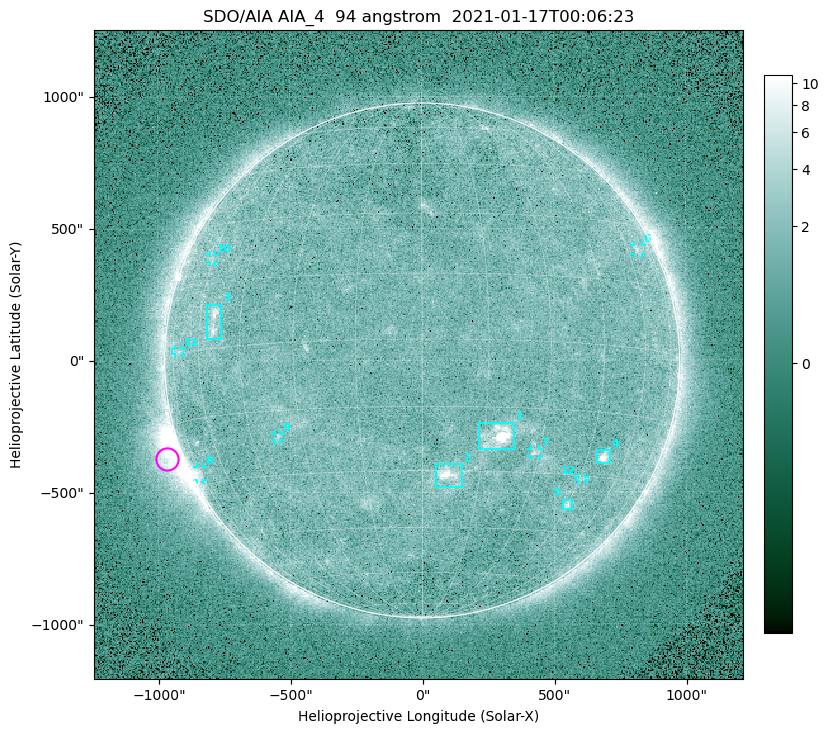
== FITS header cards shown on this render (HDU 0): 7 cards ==
TELESCOP= 'SDO/AIA '
INSTRUME= 'AIA_4   '
WAVELNTH=                   94
WAVEUNIT= 'angstrom'
DATE-OBS= '2021-01-17T00:06:23.12'
CTYPE1  = 'HPLN-TAN'
CTYPE2  = 'HPLT-TAN'

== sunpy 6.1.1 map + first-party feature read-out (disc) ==
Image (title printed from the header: SDO/AIA AIA_4  94 angstrom  2021-01-17T00:06:23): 512 x 512 px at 4.8 arcsec/px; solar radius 976 arcsec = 203 px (full disc in frame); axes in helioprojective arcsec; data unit not stated in the header (colour bar unlabelled)
Orientation: roll -0.138 deg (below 1 deg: not rotated)
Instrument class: DISC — disc imager (sunpy class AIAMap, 94 A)
Bright regions (active regions / flare kernels): reference = the median radial profile (limb darkening/brightening removed); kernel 5 px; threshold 5 sigma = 1.87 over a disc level ~1.65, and >= 1.15x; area >= 9 px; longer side >= 5 px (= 24 arcsec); searched inside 0.97 R_sun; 12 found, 12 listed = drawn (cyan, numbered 1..; 7 of them under ~33 arcsec drawn as corner ticks so the feature stays visible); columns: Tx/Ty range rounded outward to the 10 arcsec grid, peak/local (2 s.f.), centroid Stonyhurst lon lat
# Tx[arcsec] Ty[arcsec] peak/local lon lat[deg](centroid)
1 210..350 -340..-230 12 +18 -22
2 50..150 -480..-390 6 +7 -31
3 -820..-760 80..220 4.7 -54 +6
4 660..710 -390..-340 8.3 +51 -25
5 530..570 -570..-530 3.7 +45 -37
6 800..840 400..440 2.6 +66 +24
7 410..440 -360..-330 2.8 +29 -25
8 -860..-830 -450..-400 3 -75 -27
9 -560..-530 -300..-270 2.7 -37 -21
10 -810..-780 370..400 2.3 -61 +21
11 -940..-910 20..50 2.1 -71 +0
12 590..620 -460..-440 2.3 +46 -31
Off-limb structures (1.02-1.3 R_sun): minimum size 50 px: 5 found; the strongest spans PA ~95..130 deg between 1.02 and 1.22 R_sun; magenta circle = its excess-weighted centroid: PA ~110 deg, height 1.06 R_sun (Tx ~-970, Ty ~-370 arcsec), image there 5.2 x the reference